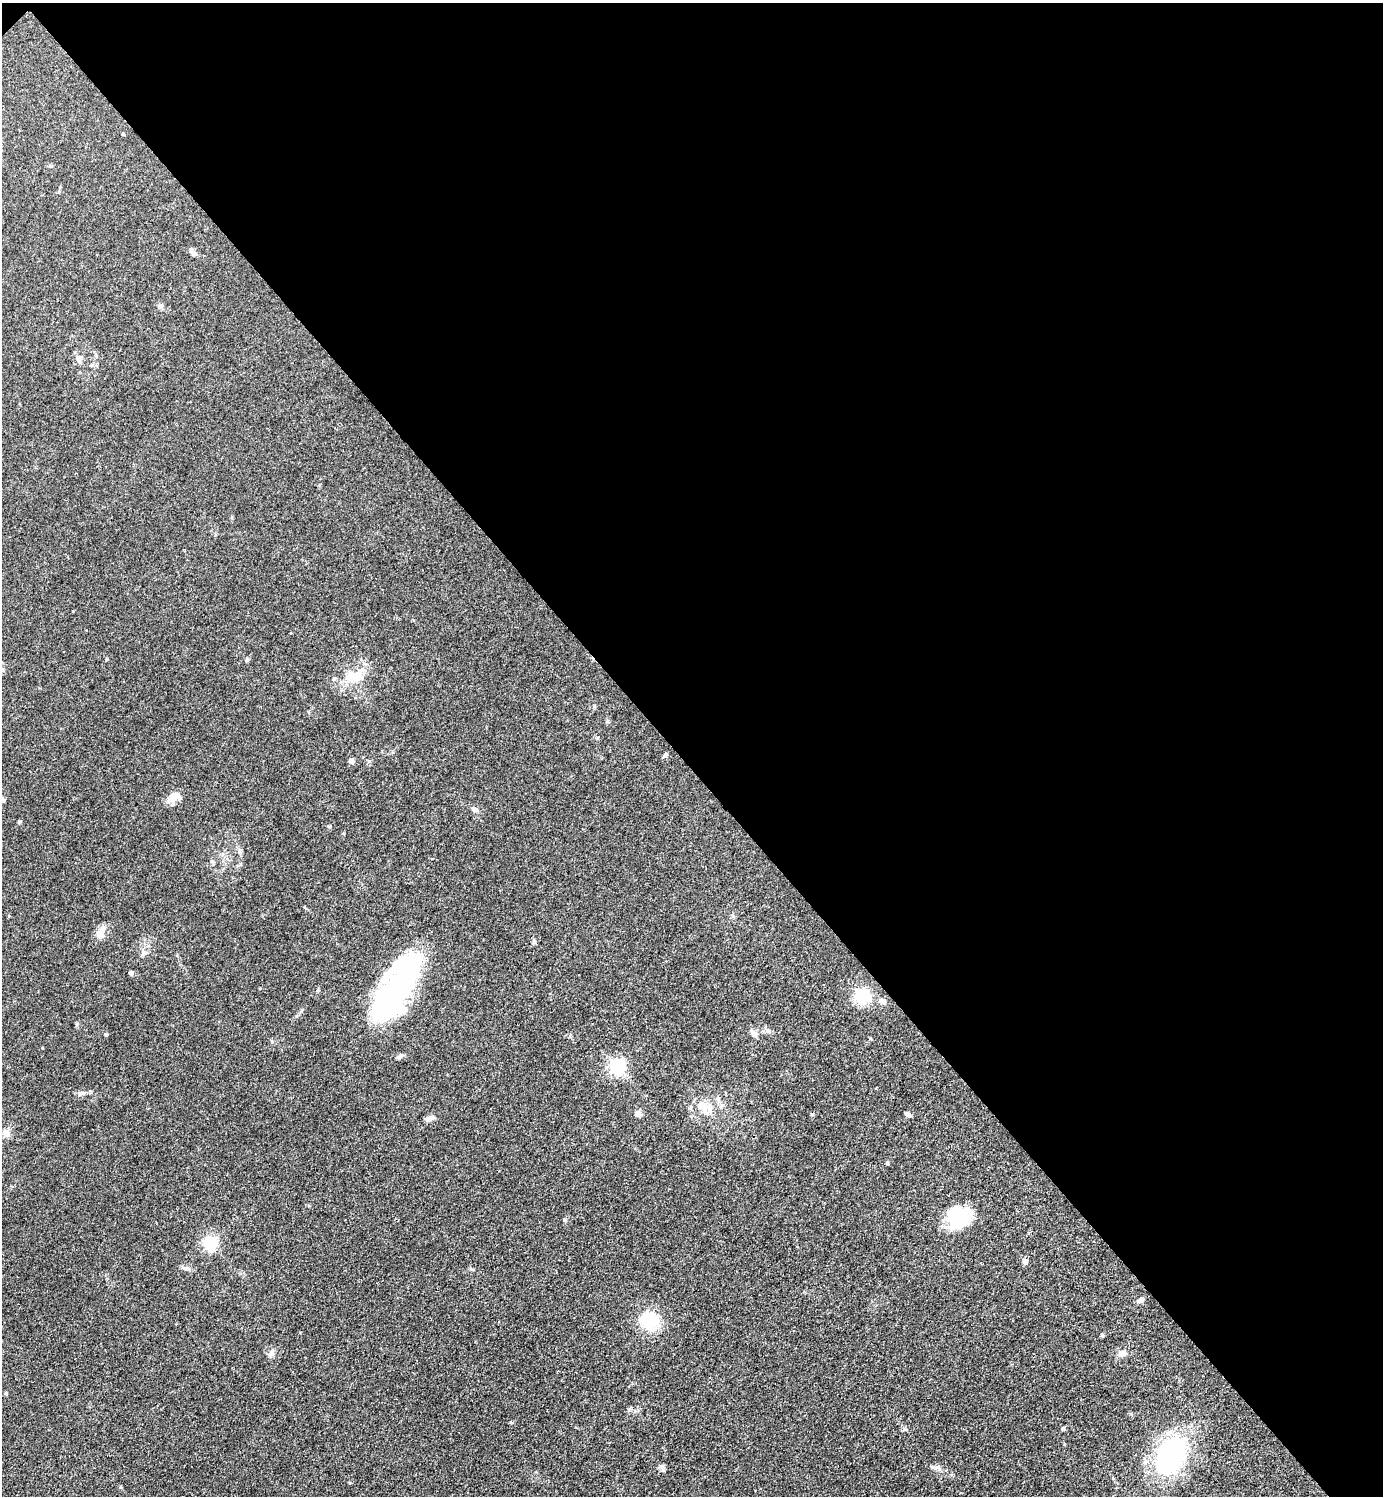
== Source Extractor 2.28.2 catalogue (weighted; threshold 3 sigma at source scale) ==
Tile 3 of 4 x 4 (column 3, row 1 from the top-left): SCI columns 3062-4442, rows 4486-5979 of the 5980 x 5982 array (HDU 1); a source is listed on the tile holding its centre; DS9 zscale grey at full resolution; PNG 1385 x 1498 px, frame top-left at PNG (2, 3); no overlay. Shown black and unused: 51% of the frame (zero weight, under 3 of 4 exposures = <1% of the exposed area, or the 3 px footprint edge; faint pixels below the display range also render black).
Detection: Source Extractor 2.28.2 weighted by HDU 2 'WHT'; one run over the whole footprint, this tile lists its part. Background 0.0863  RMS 0.0063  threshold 0.0286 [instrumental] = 3 sigma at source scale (4.5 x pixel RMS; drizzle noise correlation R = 1.50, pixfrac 1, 0.05/0.05 arcsec/px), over >= 5 px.
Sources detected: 47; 2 inside a brighter object's white glare — not listed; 1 inside a brighter listed object's ellipse — not listed separately; the other 44 listed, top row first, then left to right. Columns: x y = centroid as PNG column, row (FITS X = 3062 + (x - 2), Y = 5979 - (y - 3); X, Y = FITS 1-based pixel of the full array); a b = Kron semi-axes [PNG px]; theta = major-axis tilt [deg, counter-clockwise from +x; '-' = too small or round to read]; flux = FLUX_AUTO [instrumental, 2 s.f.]
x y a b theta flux
193 252 13 5 -53 2
161 306 7 5 23 1.3
80 358 11 6 16 2
247 660 6 5 - 0.89
2 670 6 4 -89 0.9
355 676 24 14 2 14
665 755 6 5 - 1.1
351 761 6 6 - 1.8
173 796 15 9 43 7.6
3 800 6 4 -77 1
474 809 9 6 -33 1.8
19 822 6 3 72 0.7
240 852 9 5 -73 1.6
212 861 6 4 -1 0.9
99 935 12 9 41 4.4
534 942 8 4 -90 1.1
144 953 9 8 - 2.5
131 973 4 4 - 2.9
393 992 51 36 80 96
862 996 15 15 - 21
882 1001 9 6 -20 3
769 1031 8 5 -28 1.7
754 1033 12 6 -48 2.7
106 1034 4 4 - 1.2
399 1057 8 5 31 1.7
617 1067 6 6 - 160
81 1093 11 5 5 2
718 1099 5 5 - 1.2
702 1105 12 11 - 7.4
638 1113 9 8 - 2.6
908 1114 7 4 -32 2.1
430 1118 11 6 24 2.8
6 1133 10 8 -47 3.6
958 1217 27 23 -24 31
210 1243 6 6 - 130
1025 1261 5 5 - 4.2
186 1268 9 5 0 1.9
1141 1299 7 6 - 2.4
650 1320 25 22 -29 22
1102 1335 5 3 - 0.69
271 1353 10 6 67 2.3
1122 1353 12 7 14 3.3
1170 1456 40 26 59 100
937 1467 9 4 -19 1.7
Unlisted compact peaks at least as high as the median listed source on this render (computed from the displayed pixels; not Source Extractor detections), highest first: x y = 812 1114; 662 1466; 564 1220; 1063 1429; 887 1163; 870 1038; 369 761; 471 1269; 904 1429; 107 659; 318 990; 510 1422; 349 1483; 329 826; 570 1036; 296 1016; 73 611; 1064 1444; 42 1048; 629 1410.